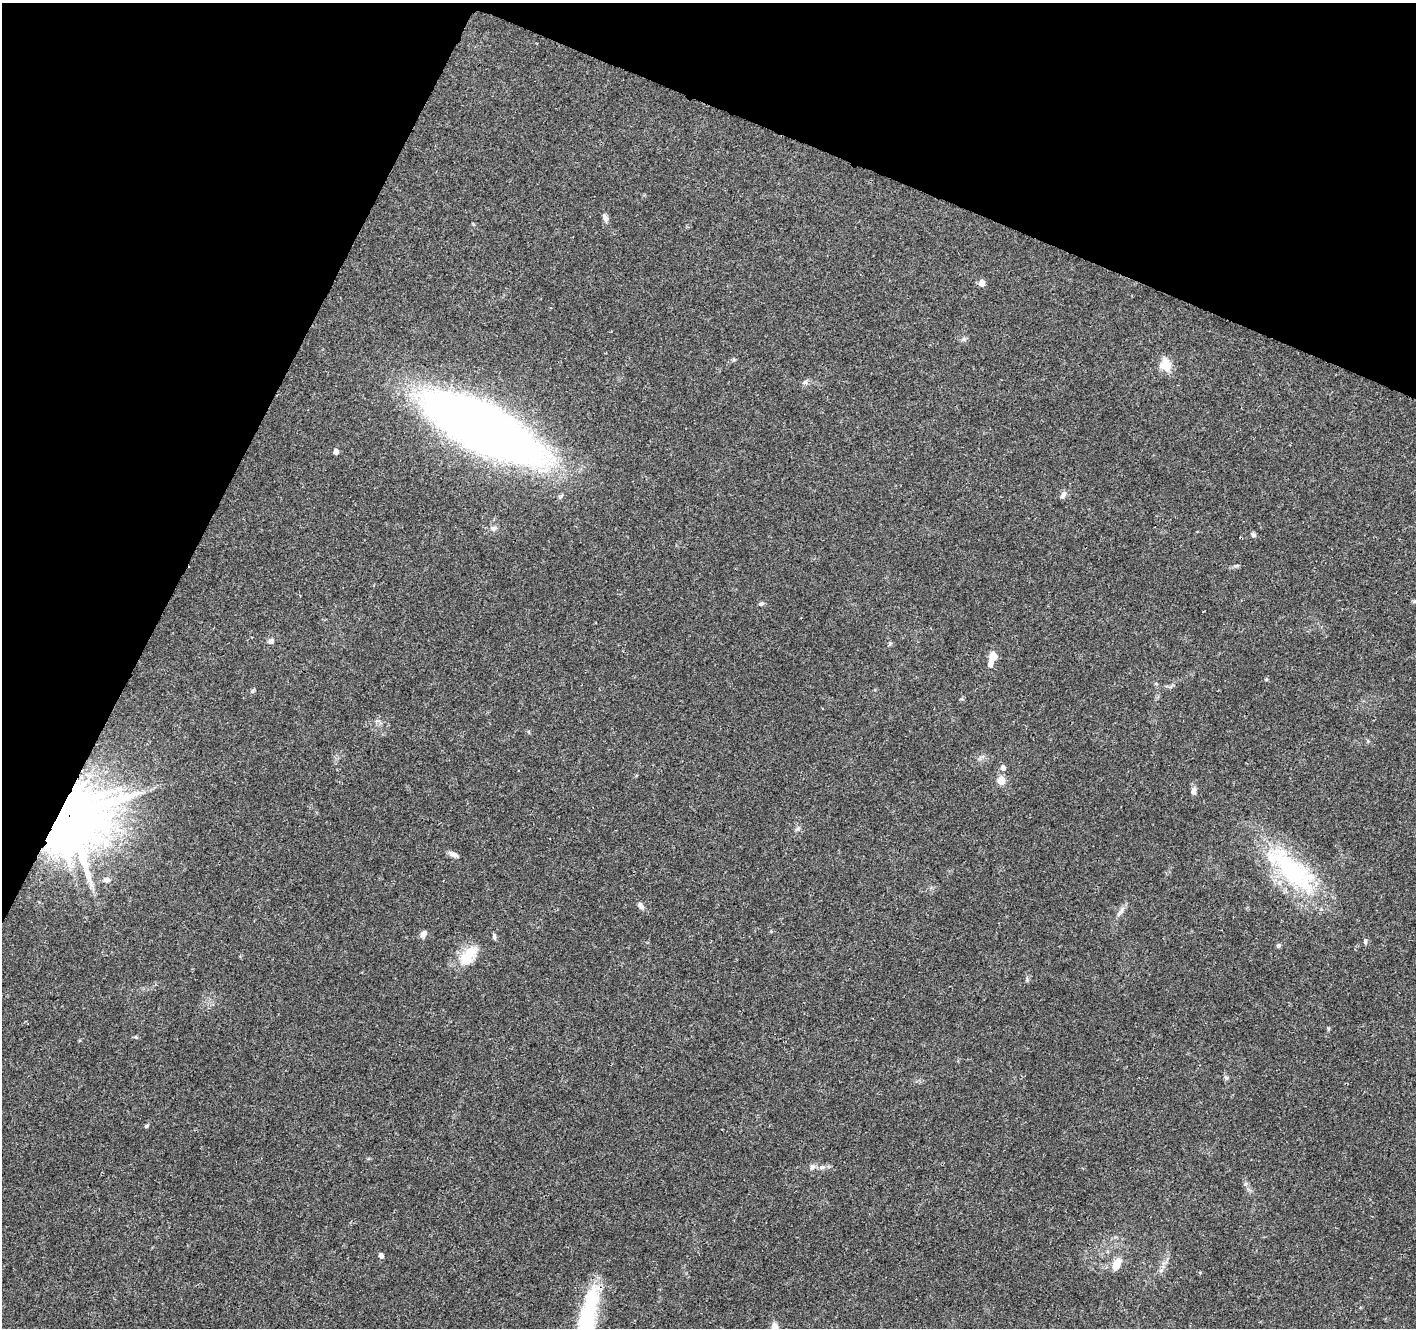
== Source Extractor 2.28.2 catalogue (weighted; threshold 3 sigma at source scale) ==
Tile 2 of 4 x 4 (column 2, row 1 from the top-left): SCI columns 1421-2834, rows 4186-5511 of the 5672 x 5786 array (HDU 1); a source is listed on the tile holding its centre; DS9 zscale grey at full resolution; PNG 1418 x 1330 px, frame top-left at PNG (2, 3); no overlay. Shown black and unused: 22% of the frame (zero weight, under 3 of 4 exposures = <1% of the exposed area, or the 3 px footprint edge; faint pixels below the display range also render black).
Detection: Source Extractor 2.28.2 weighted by HDU 2 'WHT'; one run over the whole footprint, this tile lists its part. Background 0.0474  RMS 0.0039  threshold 0.0174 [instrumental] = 3 sigma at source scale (4.5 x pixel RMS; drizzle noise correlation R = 1.50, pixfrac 1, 0.0396/0.0396 arcsec/px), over >= 5 px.
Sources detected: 42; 3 inside a brighter listed object's ellipse — not listed separately; the other 39 listed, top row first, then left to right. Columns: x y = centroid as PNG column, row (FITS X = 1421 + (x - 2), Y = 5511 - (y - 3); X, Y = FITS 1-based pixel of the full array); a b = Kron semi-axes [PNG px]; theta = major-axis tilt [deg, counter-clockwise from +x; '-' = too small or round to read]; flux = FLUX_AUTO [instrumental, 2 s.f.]
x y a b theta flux
605 218 12 6 -68 1.5
982 283 5 5 - 4.3
964 339 5 5 - 0.75
1166 365 6 5 - 31
805 382 8 5 28 0.99
483 428 71 26 -27 670
336 452 5 4 - 2
1063 495 10 6 62 1.4
493 528 9 7 -9 1.4
1253 534 6 6 - 0.82
761 604 7 5 30 0.82
270 641 8 7 - 1.2
890 643 6 5 - 0.67
993 656 7 6 - 5
1266 679 5 3 - 0.37
252 691 6 5 - 0.63
1003 768 6 5 - 1.8
1001 780 5 5 - 12
1194 791 10 6 84 1.5
69 816 17 15 71 3200
798 828 6 5 - 0.83
453 854 13 6 -21 1.7
1293 871 84 30 -44 51
106 880 9 7 -4 1.8
641 906 10 6 -54 1.5
1120 912 17 6 57 2
423 934 9 6 58 1.7
494 937 9 4 -84 0.75
1365 941 8 5 -81 0.7
1278 945 6 5 - 0.67
468 956 32 15 51 9.4
136 1037 5 3 - 0.38
1226 1078 6 5 - 0.72
146 1126 5 4 - 0.65
812 1167 8 7 - 1.4
822 1167 9 6 2 1.4
381 1255 6 5 - 1.1
1118 1262 18 10 54 4
588 1317 76 18 81 36
Overlapping masked pixels (flux is a lower limit): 1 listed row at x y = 69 816
Isophote crosses this tile's border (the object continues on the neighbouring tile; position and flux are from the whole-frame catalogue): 1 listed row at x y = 588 1317
Unlisted compact peaks at least as high as the median listed source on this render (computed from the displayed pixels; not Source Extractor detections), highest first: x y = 1245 1184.